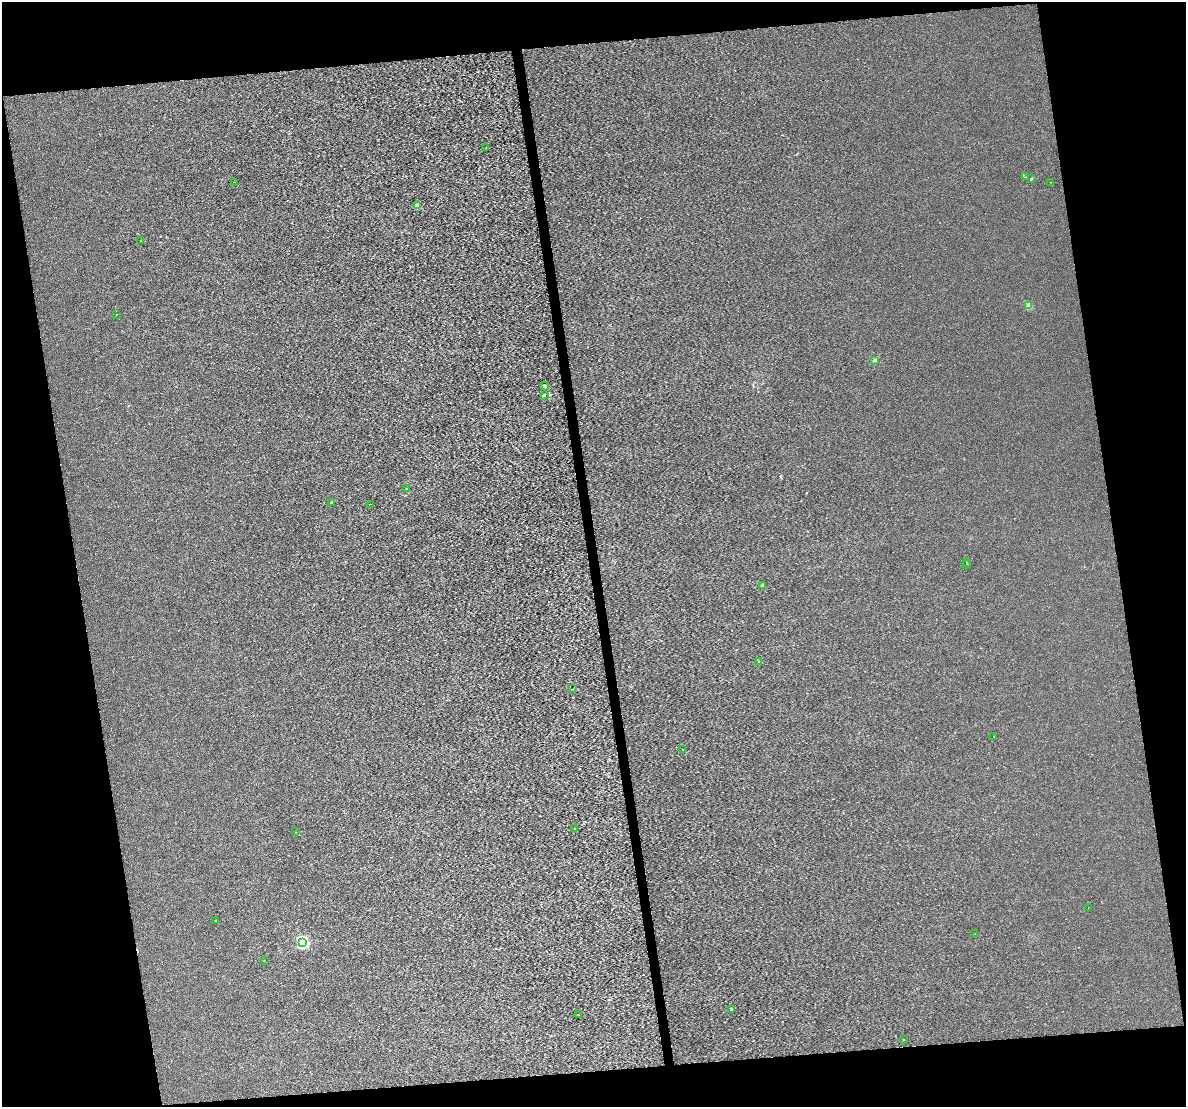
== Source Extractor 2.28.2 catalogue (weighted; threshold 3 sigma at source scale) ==
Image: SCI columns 1-4735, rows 61-4480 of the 4743 x 4505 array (HDU 1 of 3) = the unmasked area's bounding box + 8 px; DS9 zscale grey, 4 x 4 block average (1 PNG px = mean of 4 x 4 image px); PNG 1188 x 1109 px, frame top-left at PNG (2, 2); each listed source drawn as its Kron ellipse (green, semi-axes under 4 px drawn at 4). Shown black and unused: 20% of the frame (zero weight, under 3 of 6 exposures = <1% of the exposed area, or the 3 px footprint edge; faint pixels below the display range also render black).
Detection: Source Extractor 2.28.2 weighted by HDU 2 'WHT'. Background 1.22e-04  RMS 0.0017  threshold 0.00699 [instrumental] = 3 sigma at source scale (4.09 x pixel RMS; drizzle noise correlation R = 1.36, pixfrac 0.8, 0.0396/0.0396 arcsec/px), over >= 5 px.
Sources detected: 34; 2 cosmic-ray / hot-pixel residue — neither listed nor drawn; the other 32 listed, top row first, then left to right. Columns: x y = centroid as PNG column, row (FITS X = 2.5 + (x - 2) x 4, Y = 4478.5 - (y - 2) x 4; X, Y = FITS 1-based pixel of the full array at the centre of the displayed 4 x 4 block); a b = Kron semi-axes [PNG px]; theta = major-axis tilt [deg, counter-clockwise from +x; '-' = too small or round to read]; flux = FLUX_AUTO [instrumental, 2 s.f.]
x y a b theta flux
485 148 2 2 - 0.21
1025 177 2 2 - 0.38
1032 178 2 2 - 0.57
235 182 2 2 - 0.2
1051 182 2 2 - 0.18
417 205 2 2 - 8.2
140 241 2 2 - 0.22
1028 305 2 2 - 16
116 314 2 2 - 0.23
874 360 2 2 - 7.3
544 386 4 2 - 1.1
544 395 3 2 - 1.3
406 488 2 2 - 0.43
332 503 3 2 - 1.5
370 504 2 2 - 0.18
966 562 2 2 - 0.2
967 564 2 2 - 0.29
762 586 3 2 - 1.1
759 662 2 2 - 5.1
573 689 2 2 - 0.69
994 736 2 2 - 1.2
683 750 2 2 - 0.2
575 829 2 2 - 0.33
296 832 2 2 - 0.25
1088 907 2 2 - 0.15
216 920 2 2 - 0.58
974 934 2 2 - 0.21
303 942 3 3 - 91
264 961 2 2 - 0.53
732 1009 3 2 - 0.63
578 1014 2 2 - 0.2
904 1040 2 2 - 0.3
Diffuse or blended objects may show on this block-average render without a row.